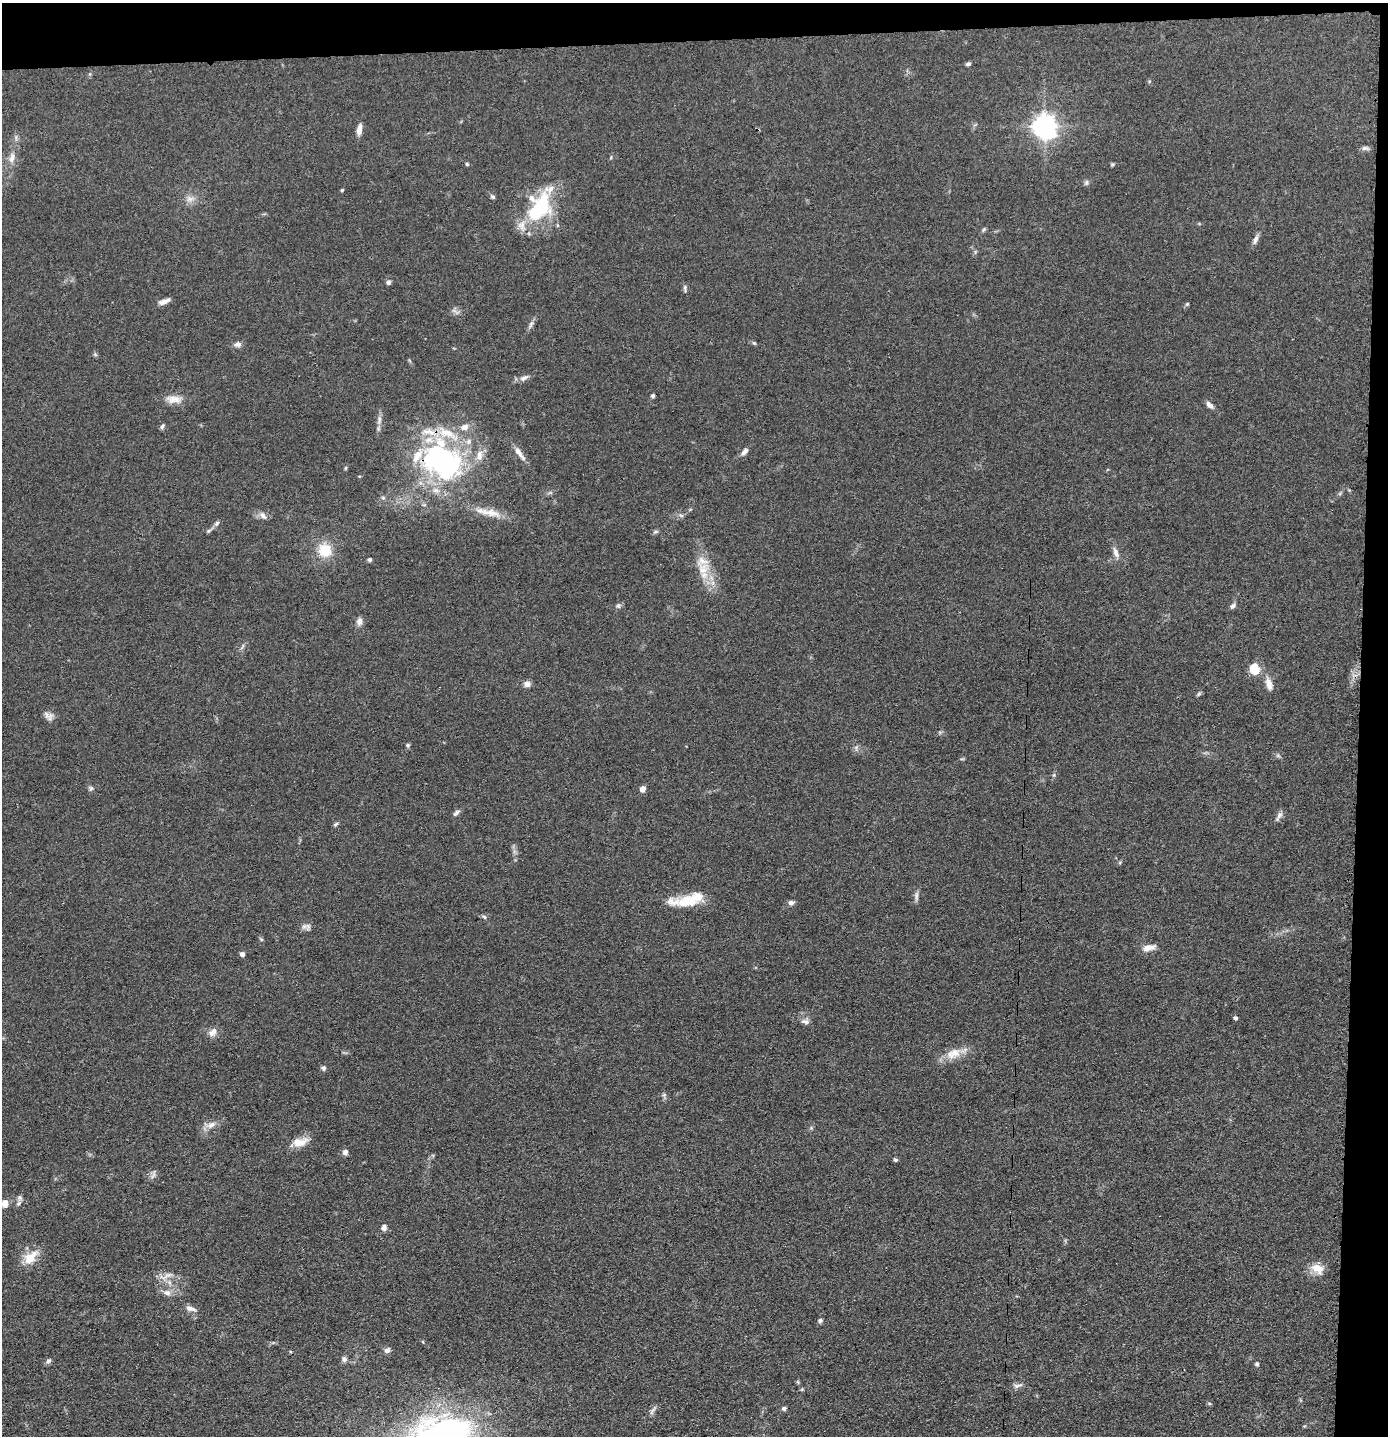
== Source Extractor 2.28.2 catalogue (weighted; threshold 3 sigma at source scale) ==
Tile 3 of 3 x 3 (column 3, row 1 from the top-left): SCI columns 2842-4227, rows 2880-4313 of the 4299 x 4322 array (HDU 1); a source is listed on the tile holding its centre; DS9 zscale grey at full resolution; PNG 1390 x 1438 px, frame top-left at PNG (2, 3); no overlay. Shown black and unused: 5% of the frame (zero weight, under 3 of 4 exposures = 2% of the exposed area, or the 3 px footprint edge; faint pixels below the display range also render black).
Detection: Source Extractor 2.28.2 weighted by HDU 2 'WHT'; one run over the whole footprint, this tile lists its part. Background 0.0726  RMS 0.0063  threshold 0.0285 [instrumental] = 3 sigma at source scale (4.5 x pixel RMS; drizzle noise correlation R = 1.50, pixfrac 1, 0.05/0.05 arcsec/px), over >= 5 px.
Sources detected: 106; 1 too faint to see at this stretch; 1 inside a brighter object's white glare — not listed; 8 inside a brighter listed object's ellipse — not listed separately; the other 96 listed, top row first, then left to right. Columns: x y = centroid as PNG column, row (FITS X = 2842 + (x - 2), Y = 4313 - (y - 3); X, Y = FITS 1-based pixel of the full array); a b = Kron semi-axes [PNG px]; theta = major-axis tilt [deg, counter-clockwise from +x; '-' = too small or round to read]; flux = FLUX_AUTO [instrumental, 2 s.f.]
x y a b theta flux
968 64 6 4 8 1.3
1045 126 8 8 - 480
359 129 11 6 81 4.5
1365 148 10 6 -6 1.8
12 158 14 7 74 4
467 164 5 4 - 0.79
1112 164 6 4 1 0.81
1086 182 7 6 - 1.4
342 190 4 4 - 0.71
493 197 7 5 -39 1.2
190 199 10 5 0 2.6
539 208 40 22 56 49
984 229 7 4 59 0.98
1255 239 13 6 66 2.5
388 282 6 5 - 1.9
685 288 10 4 -83 1.4
164 302 14 5 20 3.4
1187 304 5 5 - 0.82
531 324 13 5 61 2.2
754 343 7 4 -43 0.84
238 344 10 7 9 2.3
95 354 6 4 -20 0.87
524 378 13 6 26 2.9
653 396 4 4 - 1.2
174 399 23 10 -3 6.7
1210 405 11 6 -45 2.7
379 419 13 6 88 3
162 427 7 4 63 1.2
745 451 11 6 50 2.7
519 453 23 6 -55 4.8
442 459 53 44 6 120
345 468 6 3 71 0.69
490 512 32 10 -11 10
681 515 7 4 -19 1.1
263 516 12 6 -47 2.6
217 523 8 6 56 1.7
655 532 8 3 19 1
325 550 16 15 - 15
1116 553 16 6 -69 3.5
370 560 5 4 - 1.3
703 569 17 16 - 11
618 606 6 5 - 1.1
1233 606 9 6 44 1.7
359 621 10 8 79 2.8
1254 669 10 8 88 14
527 684 8 7 - 2.9
1269 684 18 8 -74 5.2
1199 694 6 5 - 1
50 717 13 7 61 3
408 745 6 4 21 0.93
856 748 6 6 - 1.5
1278 756 7 4 -19 1.1
1054 775 6 4 88 0.91
91 788 6 6 - 1.2
643 789 5 4 - 5.5
456 813 10 5 42 1.8
1279 816 15 5 60 2.2
336 824 7 4 29 1
916 896 14 4 85 2
696 898 25 14 38 11
672 902 22 12 0 7
791 903 8 5 16 2
484 917 6 5 - 1.1
308 926 12 7 82 2.3
261 939 6 3 -19 0.73
1149 947 16 7 12 5.3
242 954 4 4 - 3.3
1235 1018 4 4 - 1.4
805 1021 12 7 -11 2.4
213 1032 13 9 48 4
954 1053 24 13 23 9.8
324 1068 7 6 - 1.3
211 1125 15 7 27 4.6
300 1142 20 11 15 8.2
345 1152 7 7 - 2.1
895 1160 6 4 -36 0.97
153 1175 13 3 68 1.6
19 1198 8 6 -54 2
5 1203 9 7 84 4.2
384 1228 7 6 - 2.3
30 1257 21 13 45 11
1317 1268 18 12 -27 8
166 1276 23 6 20 4.6
167 1293 10 8 -15 3.3
190 1308 14 7 -16 3.4
820 1320 6 5 - 1.4
387 1350 8 6 35 2.2
344 1359 7 6 - 2.1
48 1361 8 6 43 1.6
1257 1364 5 4 - 1.1
798 1382 6 4 -71 0.77
1018 1385 15 5 16 2.3
802 1389 5 4 - 0.69
1209 1403 6 3 -19 0.73
784 1408 6 5 - 1.4
653 1410 17 3 58 1.7
Overlapping masked pixels (flux is a lower limit): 1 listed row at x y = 442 459